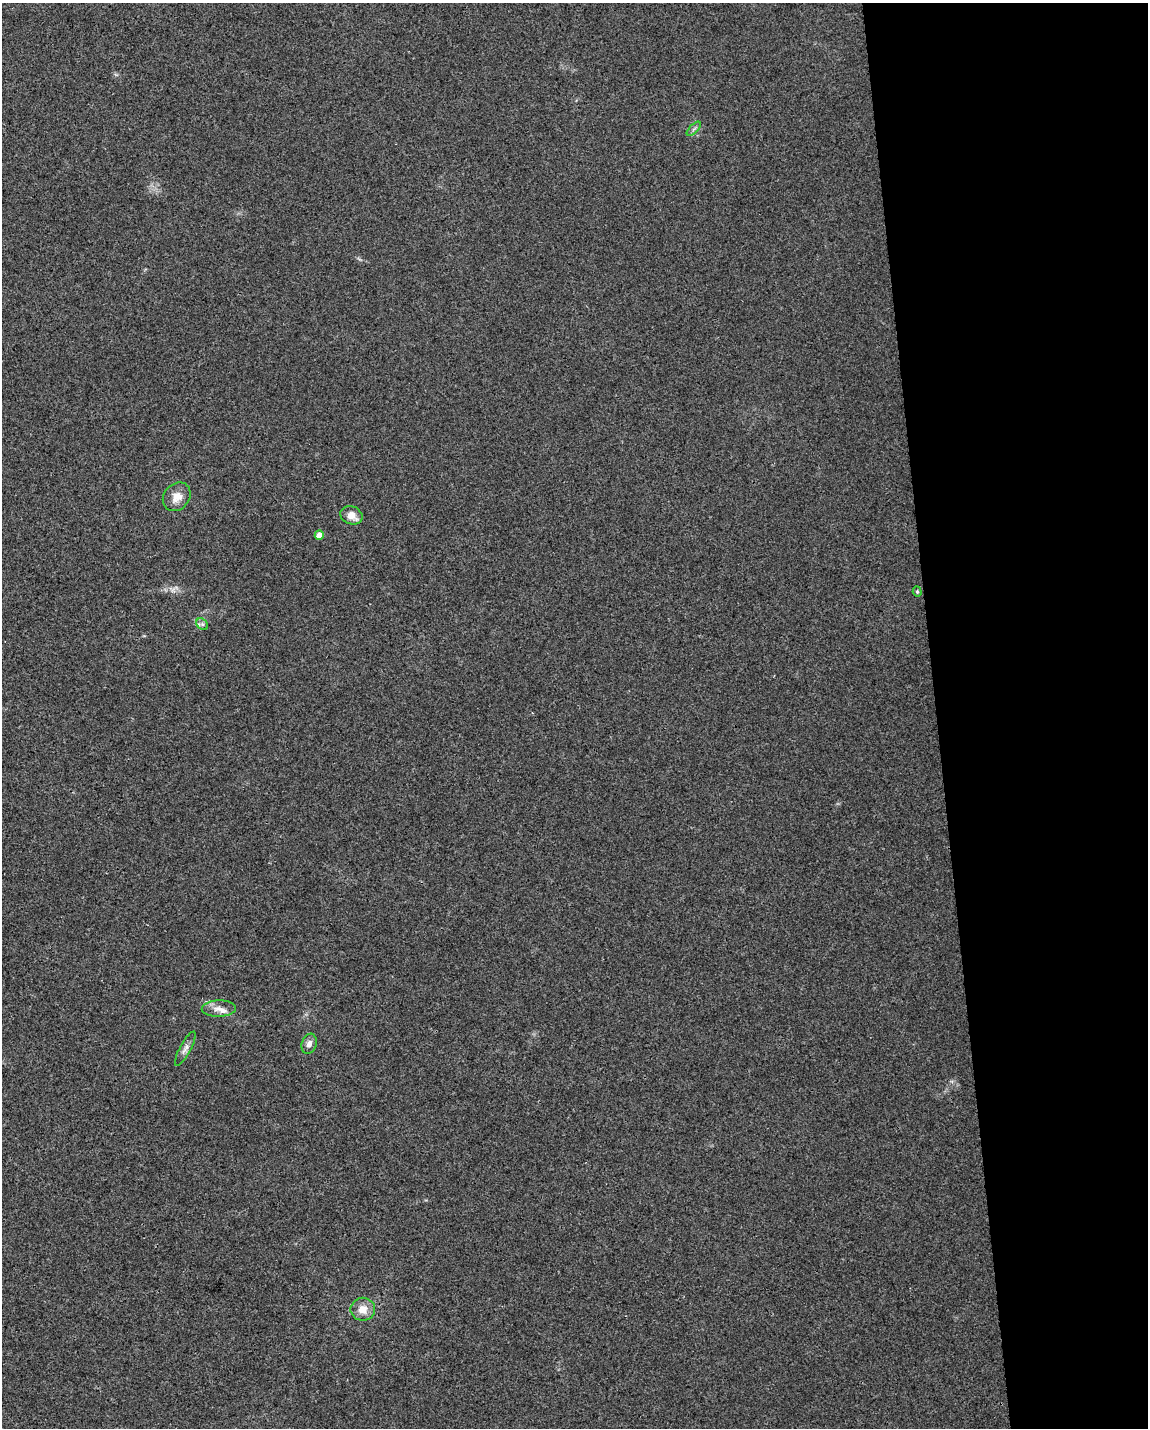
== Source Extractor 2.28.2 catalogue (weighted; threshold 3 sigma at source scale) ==
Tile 8 of 4 x 3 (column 4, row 2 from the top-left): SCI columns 3439-4584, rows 1478-2903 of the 4584 x 4338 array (HDU 1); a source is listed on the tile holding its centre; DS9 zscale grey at full resolution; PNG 1150 x 1430 px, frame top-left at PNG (2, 3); each listed source drawn as its Kron ellipse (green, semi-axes under 4 px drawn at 4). Shown black and unused: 18% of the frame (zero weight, under 3 of 4 exposures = <1% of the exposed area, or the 3 px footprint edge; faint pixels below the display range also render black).
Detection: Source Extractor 2.28.2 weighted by HDU 2 'WHT'; one run over the whole footprint, this tile lists its part. Background 0.00662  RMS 0.0031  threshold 0.0141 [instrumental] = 3 sigma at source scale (4.5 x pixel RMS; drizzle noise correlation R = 1.50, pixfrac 1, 0.0396/0.0396 arcsec/px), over >= 5 px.
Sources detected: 11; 1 inside a brighter listed object's ellipse — not listed separately; the other 10 listed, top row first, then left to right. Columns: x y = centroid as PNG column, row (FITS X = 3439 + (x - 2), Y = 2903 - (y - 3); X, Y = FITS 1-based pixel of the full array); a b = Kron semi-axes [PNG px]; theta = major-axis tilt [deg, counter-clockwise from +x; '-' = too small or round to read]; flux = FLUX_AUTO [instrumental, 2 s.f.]
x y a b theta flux
694 129 9 3 45 0.65
177 497 15 12 49 3.6
351 515 11 9 -21 3
319 535 5 4 - 3.4
917 592 5 4 - 0.45
202 624 7 5 -44 0.77
219 1009 17 8 3 2.4
309 1044 10 7 71 1.7
185 1049 19 5 62 1.6
363 1309 12 11 - 3.4